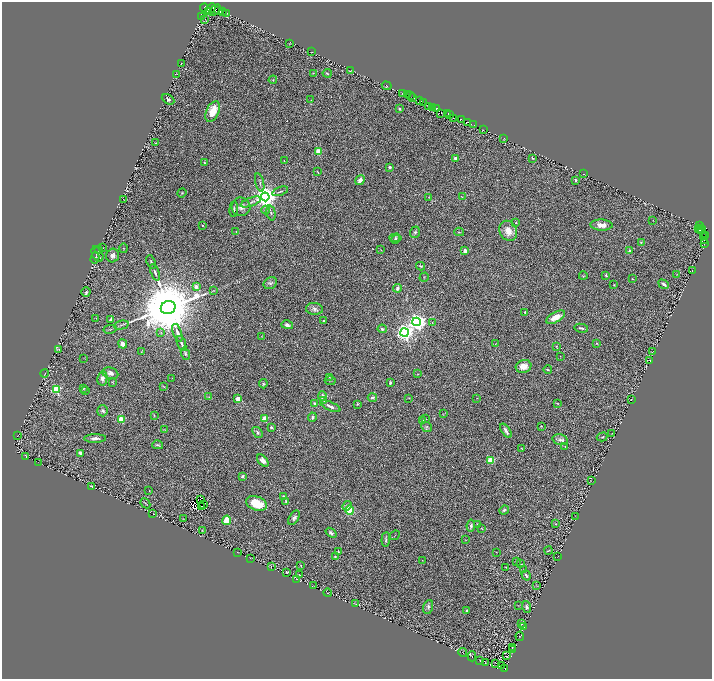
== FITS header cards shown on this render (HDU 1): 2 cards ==
NAXIS1  =                 1420
NAXIS2  =                 1354

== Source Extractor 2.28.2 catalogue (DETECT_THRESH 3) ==
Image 1420 x 1354 px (HDU 1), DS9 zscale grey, zoomed out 1/2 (1 PNG px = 2 x 2 image px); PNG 714 x 681 px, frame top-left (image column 1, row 1354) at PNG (2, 2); each listed source drawn as its Kron ellipse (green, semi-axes under 4 px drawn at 4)
Background 0.158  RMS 0.015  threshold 0.0454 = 3 sigma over >= 5 px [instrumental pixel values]
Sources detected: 310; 51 cannot appear on this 1/2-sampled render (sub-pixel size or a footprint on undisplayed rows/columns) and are neither listed nor drawn; the other 259 listed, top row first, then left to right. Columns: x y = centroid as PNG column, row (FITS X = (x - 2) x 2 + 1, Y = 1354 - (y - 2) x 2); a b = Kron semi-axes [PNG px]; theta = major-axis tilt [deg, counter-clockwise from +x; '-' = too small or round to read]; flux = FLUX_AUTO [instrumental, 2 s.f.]
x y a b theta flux
204 7 4 2 - 130
211 9 6 4 49 130
215 10 7 2 45 5
218 10 4 3 - 160
208 12 2 1 - 21
222 12 3 2 - 200
227 13 2 1 - 25
201 16 3 2 - 140
205 19 2 1 - 0.75
290 44 3 1 - 0.92
311 52 2 1 - 0.99
181 63 2 1 - 1.4
351 71 2 1 - 0.98
313 73 3 2 - 1.4
327 73 4 2 - 2.3
176 74 3 1 - 0.93
273 80 4 4 - 3.2
387 86 5 2 - 2.4
402 93 3 1 - 1.8
408 95 2 1 - 4.8
410 96 2 1 - 4.5
413 97 2 1 - 5.8
168 99 7 4 -29 7.9
311 100 2 1 - 0.98
420 101 2 2 - 35
424 103 3 2 - 68
429 106 3 3 - 24
432 108 2 2 - 19
437 108 2 1 - 9.7
399 109 2 2 - 12
213 111 11 6 64 61
441 113 2 1 - 16
448 114 2 1 - 39
449 114 2 1 - 23
454 118 2 1 - 44
461 119 2 1 - 8.7
467 122 3 1 - 5.8
473 125 2 1 - 14
483 129 2 1 - 3.5
504 138 2 2 - 0.81
156 143 3 3 - 1.7
318 151 3 3 - 87
456 158 4 3 - 8.7
532 158 2 2 - 3.6
284 161 2 2 - 1.5
204 163 2 2 - 4.4
390 167 4 3 - 5.2
318 172 4 2 - 2.3
583 174 2 1 - 0.6
360 180 5 4 - 14
576 180 2 2 - 8.1
260 183 9 3 -77 5
280 191 8 2 20 3.9
182 193 5 3 - 3.5
265 197 4 4 - 3300
429 197 3 2 - 1.3
462 197 3 2 - 1.7
123 199 2 2 - 1.3
251 202 11 3 20 7.6
241 207 9 9 - 19
234 209 8 3 86 5.2
266 210 4 3 - 3.8
271 213 8 3 -77 5.6
653 221 2 1 - 0.7
516 223 2 2 - 4.9
202 225 2 2 - 4.5
601 225 11 5 -3 24
700 226 2 2 - 18
698 228 2 1 - 2.8
702 228 2 1 - 17
508 231 10 8 -64 33
701 231 2 1 - 6.7
236 232 4 3 - 2.9
415 232 5 4 - 5.7
459 232 5 1 - 1.4
706 236 3 1 - 11
703 237 2 1 - 9.1
395 238 6 4 4 5.1
395 239 5 3 - 3.5
704 240 4 1 - 14
641 242 3 2 - 2.1
704 243 3 2 - 2
103 248 2 1 - 1
123 248 5 2 - 2.1
99 249 3 2 - 2.8
381 250 3 2 - 1.6
465 251 4 3 - 18
630 251 2 2 - 21
97 254 8 5 -64 14
113 256 7 6 - 12
95 258 6 2 75 3.4
151 262 7 2 -70 3.1
421 266 4 2 - 3.2
692 270 2 1 - 0.66
155 272 8 3 -69 6.5
677 274 3 2 - 1.5
606 275 3 2 - 3.2
583 276 4 2 - 2
424 277 5 2 - 2.3
633 279 3 2 - 1.5
270 283 7 5 33 7.1
664 284 5 3 - 9.2
614 285 3 2 - 1.5
196 286 4 3 - 14
397 288 4 3 - 10
214 290 4 2 - 1.9
86 292 5 4 - 7
168 308 7 6 - 43000
314 309 8 6 -4 12
525 312 3 2 - 2
556 317 10 5 29 32
96 318 2 2 - 0.97
111 319 3 3 - 5.1
324 321 2 2 - 3.2
417 322 4 4 - 1400
432 323 2 2 - 1
121 325 7 2 14 4
287 325 6 4 -16 9.1
581 328 7 3 -12 4.3
110 329 7 1 9 2.3
382 329 4 3 - 6
161 332 4 3 - 2.7
177 333 9 3 -70 15
404 333 4 4 - 1400
261 336 3 2 - 1.3
181 343 8 3 -69 6.7
597 343 3 3 - 2.5
123 344 5 3 - 19
495 344 2 1 - 1.3
556 346 4 3 - 2.1
59 349 2 2 - 2.6
141 352 2 2 - 1
652 352 3 2 - 1.8
185 354 6 3 -69 4.6
560 356 3 1 - 0.91
83 358 2 2 - 1
650 361 4 2 - 1.1
523 366 8 6 19 28
548 370 4 3 - 2.9
45 373 4 3 - 2
110 373 8 5 -19 13
418 374 3 1 - 1.1
329 377 3 2 - 1.9
102 378 7 5 80 12
172 378 2 1 - 0.79
330 381 5 3 - 2.3
112 382 4 3 - 2.4
390 383 4 3 - 4.9
263 384 4 4 - 4.1
164 387 4 2 - 2.2
56 389 3 3 - 200
83 389 4 2 - 2.9
85 391 3 2 - 1.2
322 396 5 3 - 7.1
209 397 3 2 - 2.2
372 397 5 4 - 7.9
238 398 2 2 - 48
409 398 3 2 - 1.4
477 398 2 1 - 0.94
631 399 2 1 - 0.54
324 401 3 2 - 2.2
557 403 4 2 - 1.7
315 404 3 2 - 18
357 404 2 2 - 2.4
330 406 11 3 -23 12
103 411 5 5 - 6.4
443 414 3 2 - 1.6
154 415 4 2 - 2
312 417 4 3 - 7.2
121 419 3 3 - 91
265 419 2 2 - 87
426 419 3 3 - 1.8
423 421 3 2 - 3.5
541 426 3 2 - 1.8
271 427 2 2 - 14
427 427 5 4 - 5.6
164 430 3 2 - 1.5
506 431 8 3 -57 11
257 432 6 4 -54 6.4
612 433 2 1 - 0.95
17 436 2 1 - 0.83
602 437 5 3 - 3.5
95 438 11 4 1 12
560 439 8 5 -11 10
158 445 5 3 - 3.2
565 447 2 2 - 1.1
522 448 3 2 - 1.5
80 453 4 3 - 6.6
26 456 2 1 - 0.94
490 460 3 3 - 110
263 461 7 4 -49 13
38 463 2 1 - 0.54
242 476 3 2 - 6
591 480 3 2 - 1
91 486 3 2 - 6
149 491 2 1 - 1.1
283 496 2 2 - 2.7
201 499 4 2 - 4.6
286 501 3 2 - 3.1
145 503 5 1 - 2.4
257 503 11 7 -19 79
204 505 3 1 - 4.9
201 506 2 1 - 0.83
347 506 5 4 - 6.5
350 510 5 4 - 73
504 510 5 3 - 4.5
153 514 2 1 - 1.1
576 516 2 1 - 1
294 518 8 4 57 9.7
183 519 4 2 - 1.7
227 520 5 4 - 60
477 524 4 2 - 1.5
556 524 3 2 - 1.3
471 526 6 3 82 6.5
482 528 3 2 - 1.5
202 530 2 1 - 1.4
331 533 6 4 -37 7.6
395 535 5 1 - 1.4
386 539 7 3 86 4.2
465 540 3 2 - 1.3
548 550 4 2 - 1.8
338 551 3 2 - 1.7
237 552 2 1 - 0.59
496 552 2 1 - 0.9
335 556 3 3 - 2.3
558 556 2 1 - 0.82
250 558 2 1 - 0.86
422 560 2 2 - 1.4
516 562 3 3 - 2.1
521 564 3 2 - 1.4
271 566 2 1 - 0.73
301 566 3 2 - 1.8
506 567 3 2 - 1.7
524 570 3 2 - 1.9
287 572 3 2 - 1.8
299 575 3 2 - 1.5
526 575 5 3 - 6.9
297 579 3 2 - 1
313 585 2 1 - 0.73
537 586 3 2 - 1.2
328 593 4 2 - 1.7
356 604 3 3 - 2.2
518 606 2 2 - 0.96
428 607 7 4 76 8.5
526 607 6 4 -70 8.7
467 611 3 3 - 4.3
522 624 2 2 - 1.7
524 627 2 2 - 1.1
520 636 4 2 - 1.5
512 648 2 1 - 0.72
512 650 2 1 - 1.1
463 652 4 1 - 0.74
472 656 5 2 - 2.2
507 656 4 1 - 1.1
480 660 2 1 - 0.91
485 662 3 1 - 1
495 663 2 1 - 0.43
501 665 2 1 - 0.8
504 669 4 2 - 12
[51 sub-pixel or undisplayed-footprint detections neither listed nor drawn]